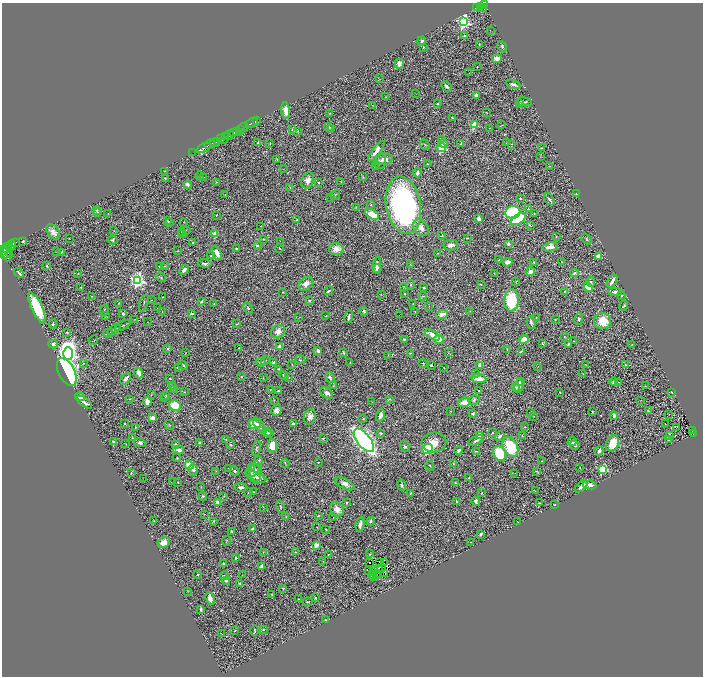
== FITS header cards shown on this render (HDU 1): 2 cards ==
NAXIS1  =                 1402
NAXIS2  =                 1348

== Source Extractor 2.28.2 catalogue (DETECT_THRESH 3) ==
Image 1402 x 1348 px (HDU 1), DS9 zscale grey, zoomed out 1/2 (1 PNG px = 2 x 2 image px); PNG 705 x 678 px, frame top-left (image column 2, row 1347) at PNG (2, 3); each listed source drawn as its Kron ellipse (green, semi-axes under 4 px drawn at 4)
Background 0.595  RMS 0.035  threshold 0.104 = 3 sigma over >= 5 px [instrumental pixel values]
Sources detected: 539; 70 cannot appear on this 1/2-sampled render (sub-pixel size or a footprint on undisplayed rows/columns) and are neither listed nor drawn; the other 469 listed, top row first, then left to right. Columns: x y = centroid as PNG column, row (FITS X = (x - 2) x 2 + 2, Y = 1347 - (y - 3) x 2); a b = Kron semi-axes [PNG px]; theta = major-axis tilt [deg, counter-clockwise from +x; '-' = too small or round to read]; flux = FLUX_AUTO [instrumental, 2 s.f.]
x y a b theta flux
484 4 3 2 - 180
480 6 3 2 - 130
477 7 3 2 - 57
484 8 4 3 - 130
463 22 4 4 - 1500
490 30 2 1 - 2.2
465 36 2 2 - 25
422 41 5 2 - 13
479 44 3 2 - 5.6
502 46 5 4 - 11
423 47 3 3 - 5.4
497 59 5 4 - 53
399 64 5 4 - 26
477 67 2 1 - 2.8
469 73 3 2 - 2.5
380 79 4 2 - 3.6
513 84 7 2 -21 24
447 86 6 3 -46 16
416 93 2 1 - 1.9
476 95 3 3 - 39
385 96 2 2 - 2
524 102 7 2 -11 8.9
520 103 3 2 - 2.9
437 104 2 2 - 3.9
372 105 2 1 - 1.5
286 111 8 3 -84 59
486 112 3 2 - 2.9
330 113 3 2 - 3.2
452 118 4 2 - 7.4
257 120 2 1 - 20
252 123 6 2 26 160
474 125 3 3 - 330
502 125 2 2 - 2.5
244 127 5 2 - 510
329 127 5 3 - 10
489 128 2 2 - 2.1
240 129 3 2 - 380
331 129 2 1 - 14
293 130 3 2 - 28
237 131 2 2 - 250
298 131 3 2 - 6.1
239 132 2 1 - 79
233 133 4 2 - 870
229 135 5 3 - 290
225 136 3 2 - 210
220 139 3 3 - 290
224 140 3 2 - 92
441 140 3 3 - 4.2
215 142 4 2 - 160
218 142 4 2 - 290
258 143 3 3 - 8.5
443 143 4 3 - 23
506 143 2 2 - 3.1
210 144 6 2 29 550
270 144 3 2 - 3.3
461 144 3 2 - 6.7
511 144 2 2 - 5.7
425 145 5 2 - 5.1
204 148 8 3 27 690
441 148 4 4 - 210
542 148 2 2 - 2.7
376 151 12 4 54 48
192 153 3 1 - 19
541 156 3 2 - 2.4
277 159 4 2 - 4.6
384 159 8 5 3 48
380 162 7 5 73 20
427 164 3 2 - 4.6
550 166 3 2 - 2
375 167 4 3 - 7.7
283 169 2 1 - 1.8
164 171 2 1 - 1.8
417 173 4 3 - 18
200 176 4 2 - 4.7
204 177 2 1 - 1.6
363 177 3 3 - 4.3
166 178 4 2 - 3.8
308 180 8 6 66 41
340 181 2 2 - 2
216 182 3 2 - 3.6
318 182 3 2 - 6.8
187 185 4 3 - 21
290 188 4 2 - 4.9
576 193 3 2 - 3.6
225 195 3 2 - 2.8
336 195 5 3 - 6.7
331 198 2 1 - 1.9
520 199 3 2 - 5.3
549 199 6 3 -58 15
371 205 4 3 - 5.8
403 205 29 17 -79 1700
356 207 4 2 - 4.5
528 209 3 3 - 8.9
97 211 4 3 - 7.4
97 212 4 3 - 6.1
513 212 7 6 - 690
108 213 2 2 - 2.2
372 214 7 4 -30 110
534 214 3 2 - 5
216 215 2 1 - 2.7
479 219 3 3 - 50
518 219 8 4 32 280
297 220 3 2 - 7.4
168 221 2 2 - 4
183 222 2 1 - 1.5
169 223 2 2 - 3.4
530 225 4 2 - 4.9
260 226 2 1 - 1.9
421 228 9 6 -44 39
186 230 3 2 - 3.8
114 231 2 2 - 2
53 232 8 5 -52 39
181 232 2 1 - 1.6
183 233 3 2 - 2.5
215 234 4 3 - 68
442 236 3 2 - 3.7
556 236 3 2 - 3
467 238 2 1 - 4.5
69 239 2 1 - 2.4
263 239 3 2 - 3.7
586 239 6 3 -51 8
112 240 5 4 - 8.7
23 241 2 2 - 12
280 241 2 1 - 4.7
16 242 2 1 - 55
193 243 2 2 - 6.1
508 244 4 2 - 9.6
451 245 7 5 7 37
8 246 2 2 - 250
11 246 7 3 72 1100
257 246 2 2 - 18
550 247 8 4 13 53
280 248 2 1 - 3.7
237 249 2 2 - 7.4
336 249 7 6 - 60
8 250 8 3 -61 910
178 251 4 2 - 4.2
57 252 3 2 - 3.5
61 252 2 2 - 3.5
3 253 7 2 -72 2000
217 253 8 3 -63 51
438 253 2 2 - 3.1
6 254 7 3 -81 930
4 255 2 2 - 1000
211 256 3 2 - 3.3
598 256 3 3 - 57
499 260 2 1 - 4.2
561 261 3 2 - 4.1
508 262 5 3 - 45
534 262 3 3 - 3.9
204 263 7 3 -4 14
377 265 8 4 84 28
411 265 3 2 - 3.5
47 266 3 2 - 8.1
165 266 4 2 - 3.4
159 267 3 2 - 6.2
377 269 4 3 - 31
184 270 5 2 - 16
530 272 5 4 - 28
19 273 5 2 - 13
78 273 3 2 - 4
494 273 2 2 - 2
574 273 4 3 - 10
161 277 6 3 -34 5.8
138 280 4 4 - 2100
612 281 7 2 59 33
516 282 3 2 - 2.9
591 282 5 4 - 8.5
306 284 8 6 42 42
481 284 3 2 - 2.7
411 285 5 3 - 7.1
588 287 5 4 - 130
81 288 3 2 - 5.3
404 288 3 2 - 3.5
424 288 4 3 - 9.2
329 291 4 2 - 12
565 291 3 2 - 3.2
283 292 2 2 - 3.4
615 292 7 3 -2 24
381 294 2 2 - 4.5
404 294 2 2 - 7.6
621 295 4 3 - 5.7
91 296 3 2 - 2.4
423 296 4 2 - 4.6
163 297 3 2 - 3.1
151 300 2 1 - 1.5
309 300 3 3 - 7.9
511 300 11 7 87 360
201 302 2 2 - 5.1
118 303 2 2 - 3
144 303 9 2 72 6.5
214 304 2 2 - 5.3
413 304 3 2 - 1.8
429 306 2 1 - 1.9
624 306 5 2 - 10
37 307 16 5 -65 310
158 308 3 1 - 2
248 308 6 3 -62 9.9
104 311 6 2 76 7.8
162 311 2 1 - 1.8
364 311 4 2 - 12
415 311 2 2 - 2.8
470 311 3 2 - 2.9
192 313 3 2 - 5.4
123 314 2 2 - 17
399 314 2 1 - 1.5
442 314 6 3 20 35
105 316 3 2 - 3.3
326 316 2 2 - 5.2
349 317 6 2 78 13
536 317 2 2 - 2.7
298 318 2 1 - 1.8
135 319 2 1 - 2.1
555 319 3 2 - 3.4
579 319 6 4 79 12
603 321 8 8 - 150
148 322 2 1 - 1.7
531 323 7 3 -78 21
53 324 5 3 - 7.8
237 324 3 1 - 2.6
123 325 8 2 30 11
114 330 7 2 38 7.6
278 331 7 6 - 36
67 332 2 2 - 6.9
108 333 5 2 - 5.9
432 335 8 4 -31 65
564 337 2 2 - 2.6
404 339 2 2 - 7.3
439 339 5 4 - 82
524 339 4 3 - 100
93 340 5 2 - 4.3
573 341 2 1 - 2.5
543 343 3 3 - 5.5
53 344 4 4 - 15
568 344 3 2 - 8.2
632 344 2 1 - 2.2
279 347 3 3 - 23
239 348 3 2 - 2.6
168 349 3 3 - 12
507 349 3 1 - 2.7
318 351 3 3 - 36
521 351 4 2 - 5.8
185 353 2 1 - 1.8
343 353 4 2 - 7.7
410 353 3 2 - 5.4
448 353 3 2 - 2.5
68 354 6 5 - 4400
388 355 2 1 - 1.9
300 360 5 3 - 6.3
265 361 5 2 - 4.1
261 362 5 3 - 10
83 363 2 2 - 2.8
274 363 3 2 - 20
350 363 3 2 - 2
423 363 4 3 - 4.5
292 364 3 2 - 2.3
585 364 3 2 - 2.4
183 365 5 3 - 9.1
431 365 2 2 - 8.5
480 365 4 3 - 30
625 365 4 4 - 7.1
538 366 3 2 - 2.2
178 367 4 2 - 11
444 368 2 1 - 2.4
279 369 2 2 - 4.6
67 372 15 8 -63 1900
139 373 5 3 - 33
476 374 3 3 - 4.9
583 374 2 2 - 2.3
284 375 4 3 - 8.6
241 377 3 2 - 5.5
289 377 2 2 - 2.8
330 377 6 3 -67 15
263 378 2 2 - 2.5
126 379 6 3 51 22
170 379 2 2 - 3.8
479 379 8 4 -7 65
613 381 4 3 - 7.6
520 382 3 2 - 13
618 382 2 2 - 6.2
172 386 2 2 - 2.3
333 386 3 2 - 3.9
519 386 7 3 81 33
645 386 3 2 - 3.1
516 387 4 4 - 8.4
174 389 2 1 - 1.4
270 390 2 2 - 2.3
278 391 4 4 - 10
479 391 4 2 - 4.1
184 392 3 2 - 2.7
560 392 3 2 - 4.9
672 392 4 2 - 4.1
327 393 7 5 -34 27
151 395 2 2 - 3.4
166 395 4 2 - 6.3
80 397 5 3 - 33
164 398 2 1 - 1.7
130 399 2 2 - 2.1
389 399 4 2 - 4.3
274 400 2 2 - 3.5
474 400 6 3 31 12
641 400 2 1 - 1.8
84 402 9 3 -35 30
147 402 5 3 - 64
372 402 3 1 - 2.8
464 402 6 4 20 61
175 405 6 5 - 150
276 410 6 5 - 30
451 411 2 1 - 2.8
649 411 3 2 - 3
593 412 4 2 - 4.1
530 413 2 1 - 2.1
473 414 3 3 - 11
669 414 2 2 - 2.3
380 415 6 4 69 29
534 416 2 1 - 2.1
614 416 4 3 - 12
310 417 8 6 72 33
152 418 3 3 - 49
363 419 4 3 - 5.1
124 424 2 2 - 4.8
254 424 6 4 -5 120
293 424 3 3 - 14
665 424 3 1 - 3.3
169 425 5 2 - 4.6
259 425 9 4 -53 31
136 427 2 2 - 4
525 427 3 2 - 3.9
677 427 4 2 - 54
692 431 2 1 - 9.6
267 432 5 3 - 17
380 433 4 3 - 6.4
492 433 3 2 - 5.5
693 433 3 2 - 38
269 434 2 2 - 4
479 435 4 3 - 65
670 435 3 2 - 6.3
500 436 5 3 - 14
522 436 2 1 - 2.3
132 438 2 2 - 3.4
226 439 3 2 - 3.4
323 439 3 2 - 3.9
364 440 14 6 -52 4200
669 440 3 2 - 9.2
476 441 8 3 28 15
113 442 3 2 - 14
434 442 12 10 3 73
572 442 4 3 - 25
140 443 6 4 -14 21
199 443 3 2 - 14
613 443 8 6 68 130
126 444 3 2 - 3.5
176 445 3 2 - 20
231 445 4 3 - 6.1
575 445 5 3 - 17
272 446 7 5 -86 89
405 446 6 4 -55 12
510 447 10 7 -63 310
256 448 7 3 75 10
427 449 5 5 - 320
179 450 5 3 - 28
459 450 4 2 - 24
599 451 5 3 - 22
477 452 3 2 - 4.2
500 453 8 6 -60 300
177 458 3 2 - 4.1
258 461 3 3 - 16
542 461 2 2 - 2.7
318 462 2 1 - 2.8
453 463 2 1 - 2.2
285 464 4 2 - 3.7
189 465 4 3 - 190
430 466 5 2 - 5.1
251 467 4 3 - 6.8
229 468 3 2 - 2.7
580 468 2 2 - 4.5
193 469 6 3 -81 27
602 469 3 3 - 580
216 471 4 2 - 3.2
235 471 4 3 - 10
253 471 7 5 36 26
537 471 3 2 - 3.4
256 472 11 5 85 45
131 473 2 1 - 4.1
515 473 3 2 - 2.5
256 477 11 4 -20 35
469 478 3 2 - 5.2
144 479 3 2 - 2.6
173 482 2 2 - 2.5
178 482 2 2 - 4.4
455 483 3 3 - 6
345 484 10 5 -27 37
402 485 6 3 -80 9.6
590 485 7 3 -10 26
581 486 8 3 43 23
201 487 2 2 - 2.7
241 487 6 3 0 16
535 491 3 2 - 3.8
249 492 3 2 - 6.4
253 492 2 2 - 6.2
411 493 4 2 - 9.2
482 493 2 2 - 4.2
203 496 4 3 - 8.7
224 496 2 2 - 3.4
476 501 5 3 - 15
457 502 4 2 - 4.9
217 503 4 3 - 29
347 503 3 2 - 8.4
539 503 3 2 - 4.6
554 505 2 1 - 3.1
263 507 3 2 - 3.2
280 507 6 3 -75 7.9
337 509 8 6 -49 56
204 514 3 2 - 2.6
318 516 4 2 - 6.6
286 517 3 2 - 3.1
333 518 2 1 - 1.8
154 521 3 2 - 2.8
213 521 4 3 - 5.4
371 521 4 3 - 11
517 522 2 1 - 1.3
360 524 7 3 77 28
317 527 2 1 - 1.7
252 529 3 2 - 9.1
326 529 2 2 - 3.9
231 531 2 2 - 7.1
481 534 3 2 - 12
226 541 5 2 - 5.4
164 542 6 5 - 62
471 542 2 1 - 2.4
316 545 2 2 - 120
263 552 3 2 - 3.4
295 552 3 2 - 3.2
328 554 2 2 - 4.9
370 554 3 2 - 4.7
236 558 3 2 - 9.9
323 561 2 1 - 1.7
370 562 2 1 - 5.9
379 562 3 1 - 2
384 562 2 1 - 2.3
224 564 3 2 - 8.6
262 566 4 3 - 22
378 568 2 1 - 1.6
381 568 2 1 - 4.7
369 571 2 1 - 0.091
373 571 2 1 - 3.3
378 573 3 1 - 4.2
385 573 3 1 - 0.8
198 575 3 3 - 5.9
243 575 3 1 - 2
373 575 2 1 - 2.7
224 576 5 2 - 14
376 576 2 1 - 1.3
374 578 3 1 - 54
226 581 4 3 - 13
240 583 3 3 - 10
283 588 3 2 - 3.6
188 591 2 1 - 1.9
272 594 2 1 - 3.3
315 598 2 2 - 5.9
210 599 6 3 -72 64
298 599 2 1 - 3.2
307 602 5 2 - 4.5
201 609 3 2 - 12
325 620 2 2 - 7.5
263 629 3 3 - 5.3
255 630 5 2 - 7.3
235 631 3 2 - 3.5
221 634 3 2 - 3.3
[70 sub-pixel or undisplayed-footprint detections neither listed nor drawn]